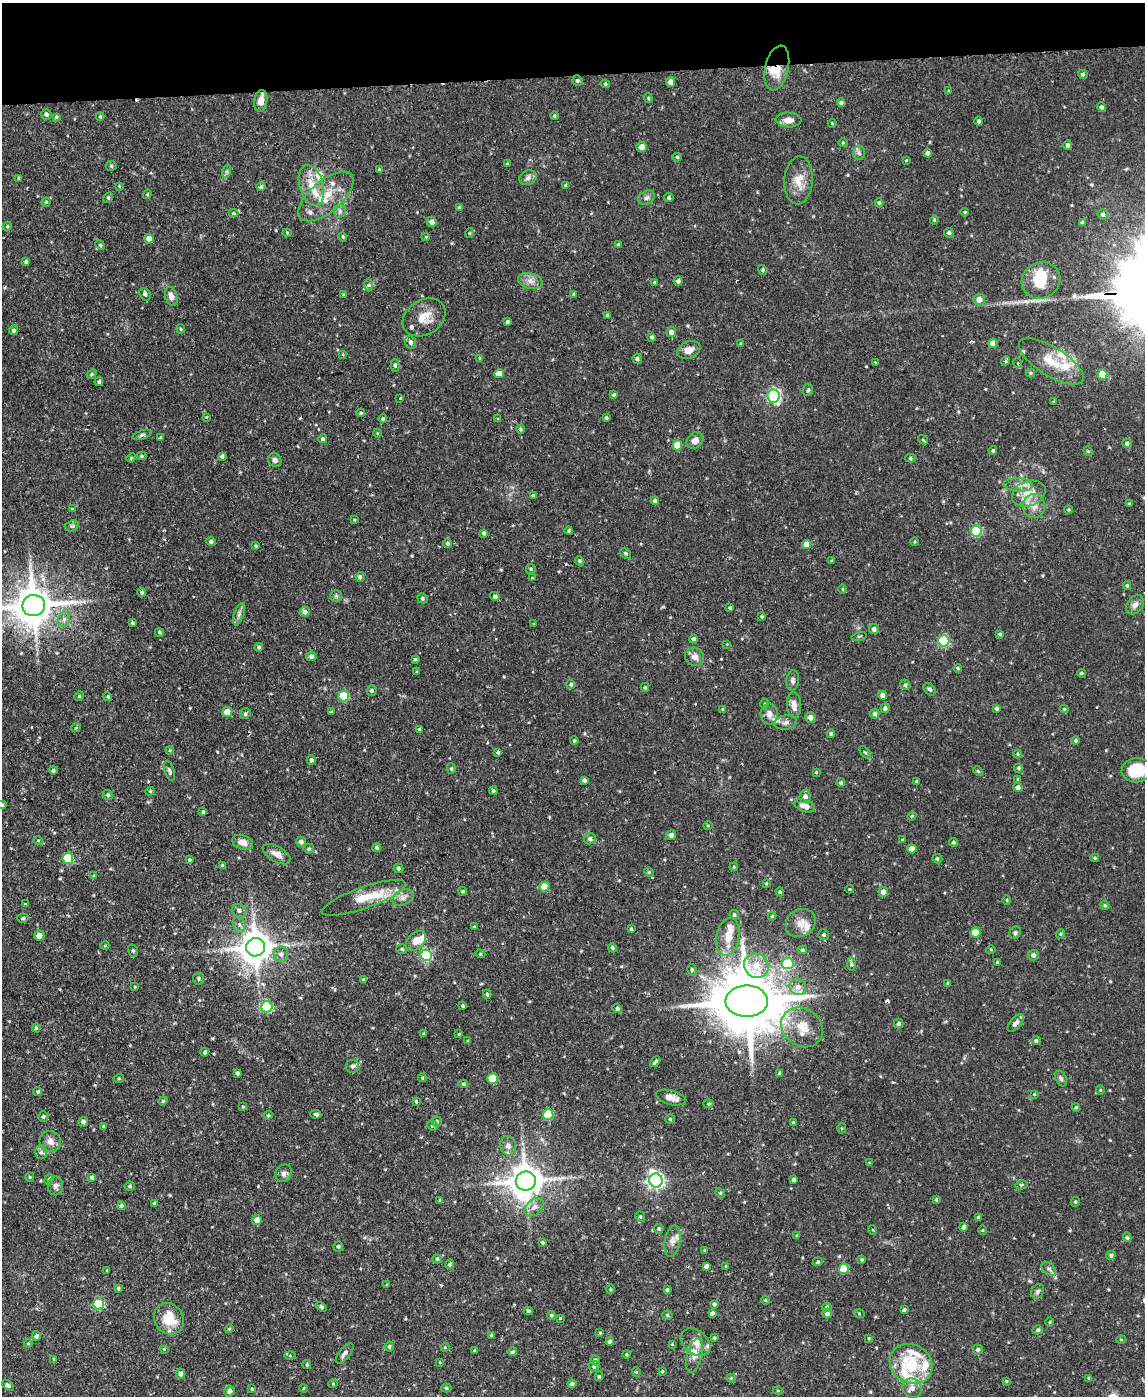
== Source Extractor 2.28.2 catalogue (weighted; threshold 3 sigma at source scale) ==
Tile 3 of 4 x 3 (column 3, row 1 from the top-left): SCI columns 2343-3485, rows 3035-4428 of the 4686 x 4567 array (HDU 1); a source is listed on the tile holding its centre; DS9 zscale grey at full resolution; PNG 1147 x 1398 px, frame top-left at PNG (2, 3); each listed source drawn as its Kron ellipse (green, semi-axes under 4 px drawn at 4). Shown black and unused: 5% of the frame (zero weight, under 2 of 3 exposures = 3% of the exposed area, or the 3 px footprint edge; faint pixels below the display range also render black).
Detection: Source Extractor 2.28.2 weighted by HDU 2 'WHT'; one run over the whole footprint, this tile lists its part. Background 0.0867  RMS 0.0062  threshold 0.0277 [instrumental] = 3 sigma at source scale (4.5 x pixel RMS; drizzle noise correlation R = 1.50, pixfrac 1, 0.05/0.05 arcsec/px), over >= 5 px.
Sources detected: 470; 1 inside a brighter object's white glare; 1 cosmic-ray / hot-pixel residue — neither listed nor drawn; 22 inside a brighter listed object's ellipse — not listed separately; the other 446 listed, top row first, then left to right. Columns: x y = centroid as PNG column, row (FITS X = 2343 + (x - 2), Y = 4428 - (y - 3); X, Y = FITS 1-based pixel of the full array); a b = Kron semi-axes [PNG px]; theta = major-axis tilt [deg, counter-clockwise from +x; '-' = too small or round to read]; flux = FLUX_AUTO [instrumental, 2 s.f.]
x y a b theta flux
777 68 23 11 77 14
1083 74 5 4 - 1.1
577 81 5 5 - 1.5
671 82 5 4 - 3.6
605 84 5 4 - 0.81
949 91 4 4 - 0.55
648 98 5 4 - 0.71
261 101 11 6 81 5.3
841 103 4 4 - 1.7
1101 107 5 4 - 1.2
46 114 5 5 - 1.6
100 116 4 3 - 0.77
555 116 4 4 - 0.78
56 117 4 3 - 0.92
788 120 13 7 -2 4.4
979 121 5 4 - 1.4
832 123 4 4 - 0.62
843 143 5 4 - 0.7
1068 145 5 4 - 1.4
642 147 5 5 - 5.4
859 153 7 6 - 1.7
928 153 4 4 - 1.9
677 157 5 4 - 0.99
906 160 3 3 - 0.43
507 164 4 3 - 0.68
111 166 5 5 - 1.1
379 169 4 3 - 0.71
227 171 7 4 72 1.2
19 178 4 4 - 0.78
528 178 9 7 21 2.5
799 180 24 14 86 9.8
311 185 21 12 -74 11
566 185 4 3 - 1.2
119 186 4 3 - 0.58
261 187 4 4 - 1.2
147 194 5 4 - 0.71
326 196 33 15 40 17
108 198 5 4 - 1.1
646 198 8 6 31 1.9
669 198 4 4 - 1.3
46 202 4 4 - 0.81
879 203 4 4 - 0.89
459 207 4 4 - 1
340 211 6 6 - 1.6
965 212 4 3 - 0.72
233 213 5 4 - 0.65
1103 214 5 5 - 1.5
934 220 4 4 - 0.63
432 222 5 5 - 2.7
1082 223 4 3 - 0.92
7 226 5 4 - 0.77
287 233 4 4 - 0.59
469 233 5 3 - 0.48
949 233 5 4 - 1.5
343 237 5 3 - 0.57
426 237 4 3 - 0.54
149 239 5 4 - 4.5
100 245 5 4 - 0.73
618 245 4 4 - 1.1
26 262 4 3 - 1.1
763 270 5 4 - 0.99
1041 280 20 18 31 15
530 281 12 7 -13 3.8
678 281 4 4 - 1.8
655 282 4 3 - 0.86
369 285 6 4 89 1.1
145 294 7 5 -56 1.5
574 294 4 4 - 0.77
344 295 4 4 - 0.86
171 296 9 6 -72 3.8
979 299 5 5 - 5.4
607 315 4 4 - 0.6
424 317 23 17 32 10
507 322 4 3 - 1.2
181 329 4 4 - 0.69
14 330 4 4 - 1.2
671 332 5 5 - 2.9
652 337 4 4 - 1.1
411 342 6 5 - 2
993 343 5 4 - 5.6
741 344 4 3 - 0.7
689 350 12 8 20 5
343 354 3 3 - 0.53
480 358 4 4 - 0.76
637 359 5 4 - 1.5
1006 361 5 3 - 1.4
1051 361 37 14 -32 16
875 362 3 2 - 0.5
1018 363 5 3 - 0.61
395 365 6 4 -90 1.2
1031 373 4 4 - 0.87
92 374 5 4 - 0.87
499 374 4 4 - 6.3
1102 375 5 5 - 14
99 382 4 4 - 1.1
808 390 6 5 - 0.94
614 395 4 3 - 0.99
773 396 7 6 - 110
400 398 3 3 - 0.73
1054 401 4 4 - 0.65
361 413 4 3 - 0.79
206 417 4 3 - 0.44
498 418 4 3 - 0.85
606 418 3 3 - 0.99
383 419 4 4 - 1
520 429 4 4 - 0.86
377 433 4 3 - 0.46
142 435 10 4 18 1.3
160 438 4 3 - 0.89
323 439 4 4 - 1.4
695 440 9 7 44 4.2
923 440 5 3 - 0.54
1127 443 5 5 - 1.8
677 445 5 5 - 13
993 451 4 4 - 0.92
1088 451 5 4 - 0.67
142 456 5 4 - 0.69
222 456 4 4 - 1.3
131 458 5 4 - 0.61
911 458 5 4 - 0.84
275 460 7 6 - 2.2
1018 485 14 6 -5 4.2
1029 494 17 12 19 11
533 496 4 3 - 0.74
655 501 4 4 - 1.4
1129 504 4 3 - 0.71
1034 506 12 11 - 5.4
73 509 4 3 - 0.68
1069 510 4 4 - 0.73
355 520 3 3 - 0.57
72 526 7 5 18 1.1
569 531 4 3 - 0.76
976 531 5 5 - 48
484 533 4 4 - 1.5
211 541 5 4 - 1.4
915 542 4 3 - 0.58
447 543 4 4 - 1.2
807 544 4 4 - 5.9
256 546 4 3 - 0.76
626 553 6 4 -41 1
580 561 5 4 - 1.1
832 561 4 3 - 0.76
531 569 5 4 - 0.91
360 577 5 4 - 1.6
532 578 3 3 - 0.52
1127 586 4 3 - 0.8
843 589 5 3 - 0.6
142 592 5 4 - 0.95
336 596 5 5 - 1.1
495 596 5 4 - 1.6
422 598 5 4 - 1.2
34 605 11 10 - 1800
1135 605 10 7 53 3.3
730 608 4 3 - 0.89
305 612 5 5 - 2
239 614 11 5 70 2.1
762 616 3 3 - 0.73
64 619 8 6 76 2
132 623 3 3 - 0.83
534 623 4 3 - 0.57
874 629 5 5 - 2.4
159 632 5 4 - 0.99
1000 634 4 3 - 0.87
859 636 8 3 13 0.71
693 639 4 4 - 1.6
944 641 5 5 - 60
727 644 3 3 - 0.39
259 647 4 4 - 1.1
311 656 5 5 - 1.6
695 657 10 8 -35 3.9
415 659 4 3 - 0.94
958 668 4 3 - 0.62
417 672 4 3 - 0.51
1081 673 4 3 - 0.81
793 680 10 6 85 1.8
571 684 4 4 - 1.1
905 685 5 4 - 0.94
645 687 4 3 - 0.78
929 689 7 5 -47 1.3
372 690 5 5 - 1.1
883 695 4 4 - 2.4
79 696 4 4 - 0.74
344 696 5 5 - 36
108 697 4 4 - 0.88
765 704 5 3 - 0.71
794 705 13 7 -86 3.9
885 708 5 4 - 1.9
997 708 4 3 - 1.3
723 709 4 3 - 0.87
1064 709 4 4 - 0.61
227 712 5 5 - 6.6
331 712 3 3 - 0.66
245 714 5 5 - 1.2
769 714 10 8 -87 4.1
875 714 5 4 - 1.6
810 717 5 5 - 3.5
786 722 11 7 11 2.4
76 728 5 3 - 0.55
419 729 3 3 - 0.87
831 734 4 4 - 1
574 741 4 3 - 0.68
1076 741 4 4 - 0.94
170 750 4 3 - 0.57
498 752 4 4 - 1.4
865 752 7 4 -53 0.92
1018 754 4 4 - 0.7
311 760 5 4 - 1.5
1018 768 5 4 - 0.89
451 769 5 4 - 0.85
53 770 4 4 - 1
1137 770 15 12 8 21
169 771 10 4 -72 1.4
978 771 5 3 - 0.65
816 772 4 3 - 0.6
1018 779 4 4 - 0.7
584 780 4 3 - 1.4
917 781 3 3 - 0.82
841 783 4 4 - 1.2
1018 787 4 4 - 1.7
150 791 5 4 - 0.83
493 791 4 4 - 0.98
108 795 5 5 - 1.1
805 797 6 5 - 2.9
2 805 4 3 - 1.3
805 806 11 6 -20 4.4
203 812 4 4 - 1.1
912 816 4 4 - 0.72
708 825 4 3 - 0.54
671 835 5 4 - 2.7
590 839 6 5 - 1.5
38 840 5 3 - 0.52
902 840 3 3 - 0.56
243 842 11 7 -23 4.2
301 842 5 4 - 1.9
954 842 4 4 - 1.1
377 847 4 4 - 1.1
309 849 5 4 - 1.1
912 849 5 4 - 5.9
277 854 16 7 -30 4.5
68 858 5 5 - 36
1095 858 4 4 - 0.78
937 859 5 4 - 0.99
190 860 3 3 - 0.96
222 865 4 3 - 0.66
734 867 4 3 - 0.52
398 868 5 4 - 1.4
649 872 5 4 - 0.8
94 876 4 3 - 0.9
766 883 4 3 - 0.6
544 887 5 5 - 10
850 889 4 3 - 0.52
463 891 4 4 - 0.92
780 892 4 4 - 1.1
883 892 5 4 - 3
403 897 11 7 25 3
364 898 44 10 19 13
1007 900 5 3 - 0.61
25 904 4 3 - 0.6
1105 905 5 4 - 0.74
239 910 7 6 - 2
734 915 5 4 - 0.96
772 916 4 4 - 0.7
23 918 5 4 - 1
801 923 15 13 35 6.3
239 925 8 6 -69 2.6
474 927 3 3 - 0.57
631 929 3 3 - 0.79
975 932 5 5 - 15
1015 933 6 5 - 1.1
1061 934 5 4 - 0.8
824 935 5 5 - 1.1
39 936 5 5 - 4.8
728 937 19 11 80 8.7
416 941 12 8 45 6.5
105 946 4 3 - 0.47
255 947 9 9 - 1200
613 948 5 4 - 1
402 949 5 4 - 0.83
991 949 5 3 - 0.56
802 950 5 4 - 1
133 951 6 5 - 1.1
281 954 8 7 - 2.6
480 954 5 4 - 0.8
426 955 6 5 - 63
1033 955 5 5 - 2.1
997 962 3 3 - 0.68
788 964 6 5 - 35
852 964 7 4 -88 1.2
756 966 13 12 - 9.1
692 970 6 4 -80 1.1
198 979 6 5 - 1.1
364 979 4 4 - 0.81
948 983 4 4 - 0.79
135 987 3 2 - 0.52
798 987 8 8 - 4.1
487 994 5 3 - 0.99
747 1001 21 15 0 5500
463 1006 3 3 - 0.86
267 1007 6 5 - 52
617 1008 5 4 - 1.3
899 1023 5 4 - 1.5
1016 1023 10 5 49 2.5
802 1027 22 18 -37 14
36 1028 4 4 - 0.93
424 1034 3 3 - 0.74
459 1034 4 3 - 0.48
468 1041 4 4 - 0.65
1036 1041 5 4 - 1.3
205 1052 4 3 - 1.2
655 1062 6 3 46 1.1
352 1066 6 6 - 1.6
237 1073 3 3 - 1.2
780 1073 4 4 - 1.2
119 1078 5 3 - 0.61
422 1078 4 3 - 0.74
493 1078 5 5 - 18
1061 1078 8 5 -63 1.4
463 1084 5 4 - 0.99
1100 1090 4 4 - 0.64
38 1091 5 4 - 0.88
1034 1094 4 3 - 0.49
671 1098 15 7 -15 4.8
163 1101 4 4 - 0.79
416 1101 4 3 - 0.7
709 1104 5 4 - 0.92
243 1107 4 4 - 0.63
1076 1107 4 4 - 0.74
316 1114 5 3 - 1.8
548 1114 5 5 - 27
268 1115 4 4 - 0.74
43 1117 5 5 - 1.2
670 1119 5 4 - 0.82
83 1122 5 4 - 2
437 1122 5 5 - 1.6
793 1122 4 3 - 0.48
432 1125 5 5 - 1.1
103 1127 4 3 - 1
841 1128 5 3 - 0.69
50 1141 11 10 - 4.1
508 1146 10 8 -77 3.2
41 1152 7 6 - 1.7
869 1163 4 3 - 0.54
283 1173 9 7 62 2.2
30 1177 5 4 - 0.72
92 1177 4 3 - 1.4
49 1179 5 4 - 0.98
794 1180 4 3 - 1.5
526 1181 10 9 - 1300
656 1181 7 6 - 210
1021 1185 6 4 13 0.88
56 1186 9 7 82 2.1
130 1186 5 4 - 0.88
720 1193 5 4 - 0.81
440 1200 3 3 - 0.65
936 1200 4 4 - 0.96
1075 1202 5 4 - 0.87
155 1203 4 3 - 0.98
121 1206 4 4 - 1.2
534 1207 11 7 42 3.6
640 1217 5 4 - 0.91
979 1217 4 3 - 1.2
257 1220 5 5 - 4.6
963 1227 4 4 - 1.5
659 1229 5 4 - 1.1
873 1230 5 3 - 0.49
983 1230 5 3 - 0.63
797 1235 4 3 - 0.62
1127 1237 5 4 - 0.95
673 1241 16 7 80 4.1
543 1242 3 3 - 0.89
338 1246 5 5 - 1.1
705 1250 3 3 - 0.48
1111 1255 5 4 - 1.2
437 1259 4 4 - 0.77
862 1260 4 4 - 0.91
818 1262 5 4 - 0.81
450 1264 5 4 - 1.2
706 1266 4 4 - 2.3
726 1266 3 3 - 0.58
844 1269 5 5 - 25
1049 1269 8 5 -41 1.6
107 1270 4 2 - 0.4
387 1285 4 3 - 0.59
118 1288 3 3 - 0.9
610 1289 5 3 - 0.66
667 1290 4 3 - 1.2
1038 1291 8 6 54 1.5
765 1300 4 3 - 0.48
99 1304 5 5 - 45
714 1304 4 4 - 0.98
321 1307 6 4 -33 1.1
827 1307 4 4 - 1
904 1310 4 4 - 1.2
528 1311 4 3 - 1
712 1313 4 4 - 2.1
827 1313 5 5 - 2
859 1313 5 3 - 0.55
551 1315 4 4 - 0.97
667 1315 5 4 - 0.94
560 1318 4 3 - 0.56
169 1319 16 14 -56 16
1050 1322 4 3 - 0.53
229 1329 4 3 - 0.66
1038 1330 5 4 - 1.2
600 1333 4 3 - 0.61
491 1335 3 3 - 0.69
36 1336 5 4 - 1.5
714 1338 4 3 - 0.77
869 1338 4 3 - 0.57
1121 1339 5 3 - 0.5
610 1342 4 4 - 2.1
696 1342 16 12 -40 6.5
28 1343 4 4 - 0.54
672 1344 3 3 - 0.55
389 1346 5 4 - 1
445 1347 4 4 - 0.54
164 1349 3 3 - 0.52
475 1350 4 4 - 0.77
978 1350 5 5 - 1.4
512 1352 4 4 - 1.2
345 1353 12 5 50 2.1
627 1354 4 3 - 0.67
290 1355 5 4 - 0.72
695 1355 18 7 75 4.7
54 1359 3 3 - 0.6
595 1360 5 4 - 1.2
440 1362 3 2 - 0.45
911 1364 22 19 -33 29
307 1365 4 3 - 0.72
594 1366 5 5 - 1.4
662 1371 4 3 - 0.72
636 1372 4 4 - 0.69
181 1374 5 4 - 1.8
599 1376 5 4 - 0.93
731 1378 4 4 - 0.59
1089 1378 4 3 - 0.84
1006 1381 3 3 - 0.57
333 1384 5 4 - 0.7
572 1384 4 4 - 1.6
8 1385 7 4 -38 1.7
304 1388 4 2 - 0.42
446 1388 5 4 - 0.93
912 1388 10 9 - 3.9
252 1389 4 3 - 0.51
229 1391 5 5 - 1.9
778 1391 5 3 - 0.62
Overlapping masked pixels (flux is a lower limit): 1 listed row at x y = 777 68
Isophote crosses this tile's border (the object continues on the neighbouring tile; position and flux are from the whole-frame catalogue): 3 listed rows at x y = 34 605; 1137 770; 2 805